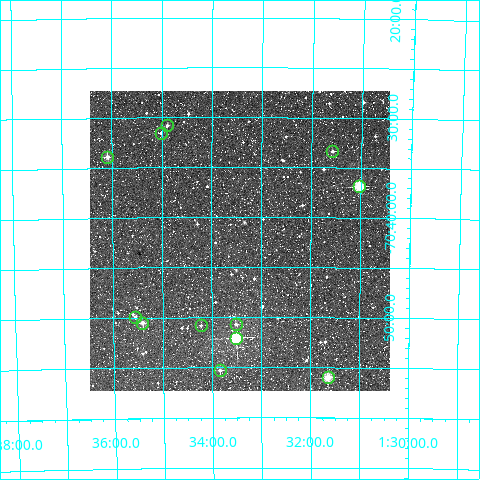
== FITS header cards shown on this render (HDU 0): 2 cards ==
NAXIS1  =                  300
NAXIS2  =                  300

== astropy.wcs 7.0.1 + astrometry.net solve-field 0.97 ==
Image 300 x 300 px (HDU 0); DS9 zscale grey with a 90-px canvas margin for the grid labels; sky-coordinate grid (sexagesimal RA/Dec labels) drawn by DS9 from the SOLVED WCS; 12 Tycho-2 reference stars matched to detected sources circled (green)
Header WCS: RA---TAN/DEC--TAN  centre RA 01:33:26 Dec -70:42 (23.36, -70.71 deg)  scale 6 arcsec/px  FOV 30.0' x 30.0'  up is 0 deg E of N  parity normal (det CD < 0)
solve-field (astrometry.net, Tycho-2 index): VERIFIED the header's WCS against the Tycho-2 star catalogue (verified at 2 index scales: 12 matches each, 0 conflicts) and refined it, rather than solving blind
Solved WCS: RA---TAN-SIP/DEC--TAN-SIP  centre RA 01:33:26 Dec -70:42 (23.36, -70.71 deg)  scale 6 arcsec/px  FOV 30.0' x 30.0'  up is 0 deg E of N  parity normal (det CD < 0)
The solver's refit moves the header's centre by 3 arcsec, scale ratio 1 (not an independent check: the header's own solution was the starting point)
Tycho-2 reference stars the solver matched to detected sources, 12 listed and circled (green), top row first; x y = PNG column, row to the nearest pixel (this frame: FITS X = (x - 90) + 1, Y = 300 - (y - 91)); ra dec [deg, ICRS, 3 dp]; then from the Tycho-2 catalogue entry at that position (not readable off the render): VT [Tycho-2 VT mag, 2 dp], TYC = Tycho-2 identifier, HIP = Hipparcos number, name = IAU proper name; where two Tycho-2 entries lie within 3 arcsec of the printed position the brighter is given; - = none
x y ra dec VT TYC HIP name
167 125 23.722 -70.513 11.58 9139-1481-1 - -
161 133 23.753 -70.525 12.42 9139-1467-1 - -
332 151 22.895 -70.556 11.41 9139-1465-1 - -
107 157 24.021 -70.565 10.82 9146-1849-1 - -
359 186 22.759 -70.614 9.19 9139-1463-1 - -
135 317 23.888 -70.831 11.87 9139-1605-1 - -
142 323 23.853 -70.842 10.93 9139-1777-1 - -
236 324 23.375 -70.845 11.60 9139-1805-1 - -
201 325 23.557 -70.847 12.67 9139-1793-1 - -
236 338 23.377 -70.868 7.87 9139-1643-1 7256 -
220 370 23.460 -70.922 11.71 9139-1817-1 - -
328 377 22.911 -70.933 9.59 9139-1783-1 - -